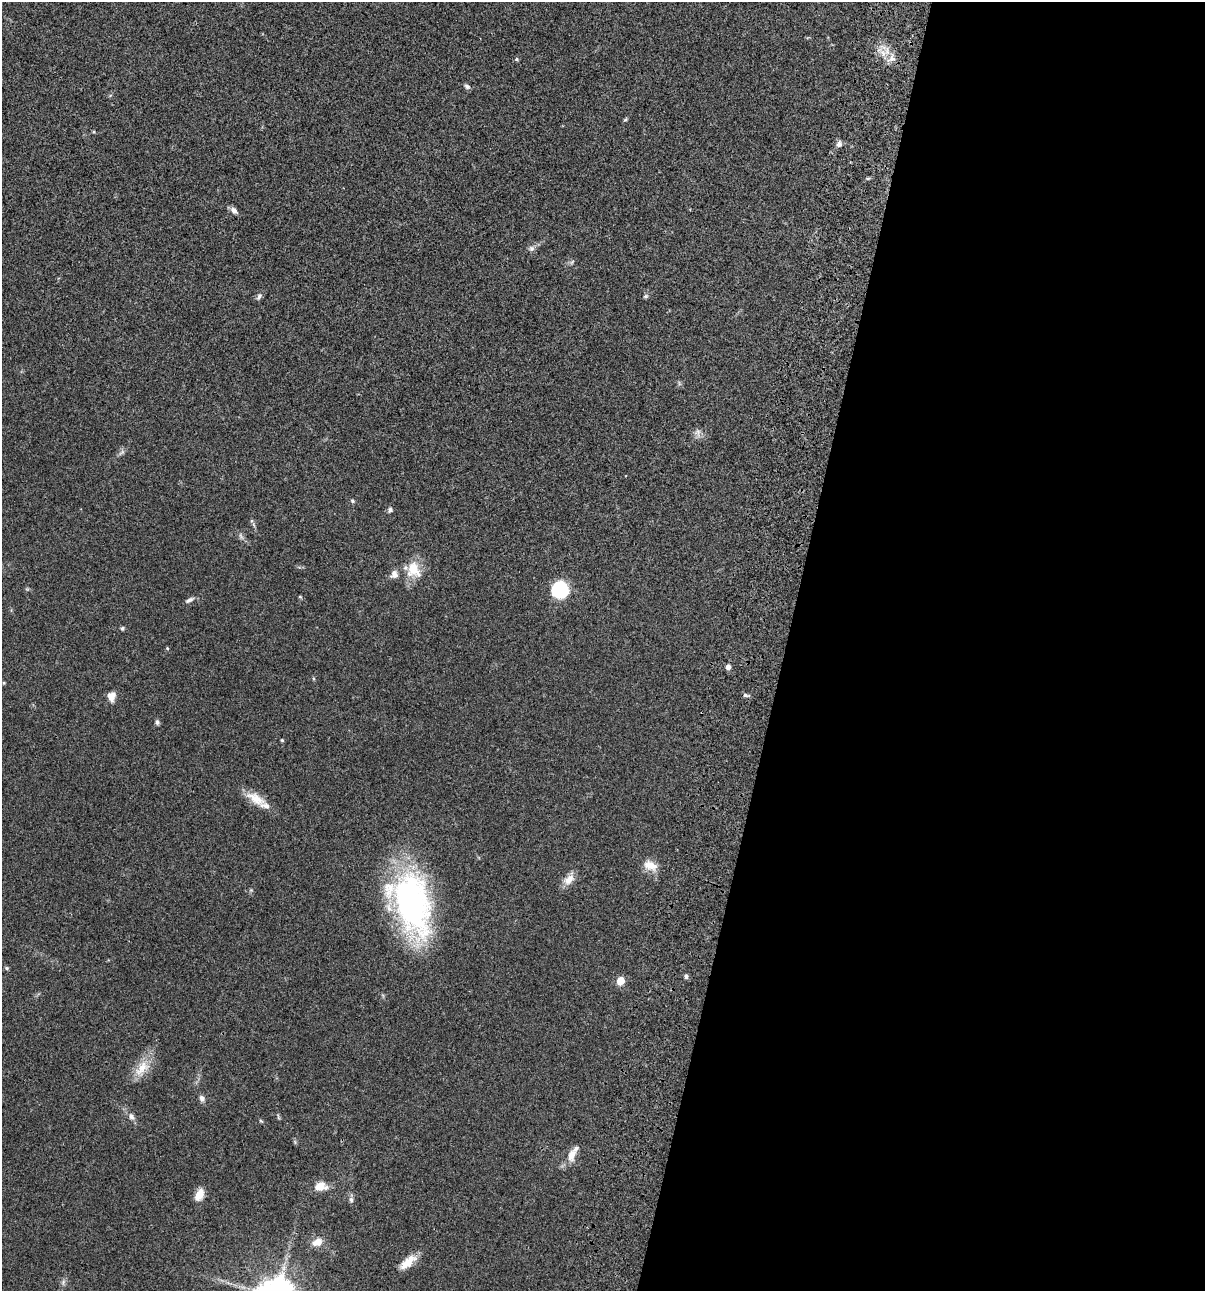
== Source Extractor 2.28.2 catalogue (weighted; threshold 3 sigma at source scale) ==
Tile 12 of 4 x 4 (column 4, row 3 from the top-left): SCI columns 3844-5046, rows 1408-2696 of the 5405 x 5390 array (HDU 1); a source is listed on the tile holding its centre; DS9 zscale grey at full resolution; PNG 1207 x 1293 px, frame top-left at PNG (2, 2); no overlay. Shown black and unused: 35% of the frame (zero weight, under 3 of 4 exposures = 9% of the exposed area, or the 3 px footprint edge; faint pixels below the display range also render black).
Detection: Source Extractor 2.28.2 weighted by HDU 2 'WHT'; one run over the whole footprint, this tile lists its part. Background 0.0467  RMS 0.0052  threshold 0.0236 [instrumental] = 3 sigma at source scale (4.5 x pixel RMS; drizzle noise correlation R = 1.50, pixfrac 1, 0.05/0.05 arcsec/px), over >= 5 px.
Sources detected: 48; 2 too faint to see at this stretch — not listed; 1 inside a brighter listed object's ellipse — not listed separately; the other 45 listed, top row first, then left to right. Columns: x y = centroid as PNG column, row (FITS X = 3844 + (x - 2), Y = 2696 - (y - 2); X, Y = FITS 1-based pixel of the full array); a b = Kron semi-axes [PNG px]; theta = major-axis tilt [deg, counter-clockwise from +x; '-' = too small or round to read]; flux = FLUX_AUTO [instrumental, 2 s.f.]
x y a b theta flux
892 58 12 9 75 3.4
516 59 6 4 -1 0.76
467 86 7 6 - 1.3
625 119 7 4 44 0.63
94 132 5 3 - 0.49
839 144 8 7 - 1.8
234 210 10 6 -46 2
531 249 7 7 - 1.5
572 262 8 4 53 0.74
259 296 10 5 59 1.4
646 296 6 5 - 0.88
698 432 11 8 -89 2.2
352 501 6 5 - 0.71
390 510 5 5 - 1.5
413 569 21 17 -76 11
394 574 10 10 - 2.8
560 589 13 13 - 37
300 597 5 3 - 0.52
189 600 13 5 30 1.5
122 628 5 5 - 0.83
167 648 4 3 - 0.42
728 667 5 5 - 2.6
313 678 5 3 - 0.52
745 695 8 5 -30 0.99
112 696 11 9 79 4.2
157 722 6 5 - 1.1
282 740 4 4 - 0.55
256 799 29 12 -29 8.2
650 865 19 11 -21 5.6
569 880 17 10 46 4.5
412 903 67 36 -73 130
7 968 5 5 - 0.68
686 977 6 5 - 0.99
620 981 5 5 - 11
142 1068 27 14 47 9.2
202 1098 9 7 -63 1.7
131 1117 10 7 -57 2.1
261 1121 6 3 -19 0.54
572 1155 18 9 70 5.5
320 1186 14 10 5 6.5
199 1195 14 9 65 5.6
351 1200 8 6 -86 1.3
317 1242 12 9 27 4.5
408 1262 24 10 41 7.2
63 1282 7 4 72 1